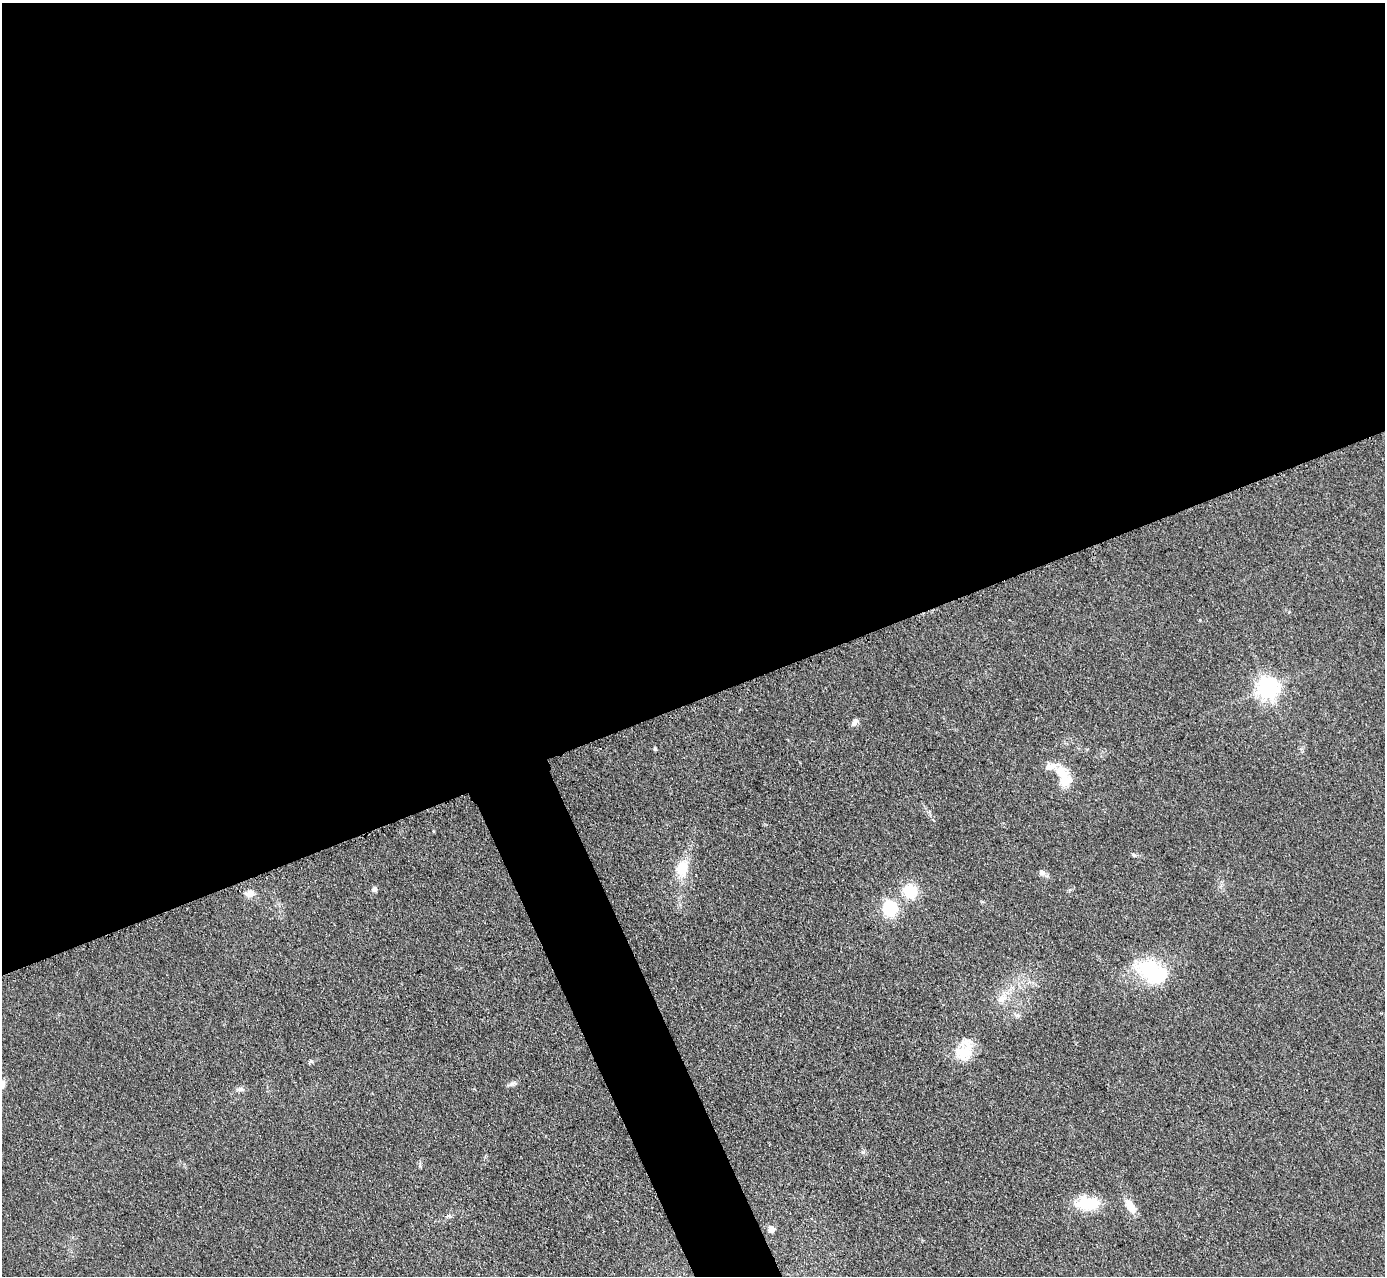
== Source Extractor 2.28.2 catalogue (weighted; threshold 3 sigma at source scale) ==
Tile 2 of 4 x 4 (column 2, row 1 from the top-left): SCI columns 1413-2795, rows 4285-5558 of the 5757 x 5774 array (HDU 1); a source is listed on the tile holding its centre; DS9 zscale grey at full resolution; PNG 1387 x 1278 px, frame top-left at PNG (2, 3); no overlay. Shown black and unused: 57% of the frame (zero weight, under 3 of 4 exposures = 3% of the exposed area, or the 3 px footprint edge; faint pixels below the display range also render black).
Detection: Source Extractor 2.28.2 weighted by HDU 2 'WHT'; one run over the whole footprint, this tile lists its part. Background 0.155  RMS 0.008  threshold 0.0359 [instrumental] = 3 sigma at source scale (4.5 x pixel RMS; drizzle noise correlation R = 1.50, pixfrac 1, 0.05/0.05 arcsec/px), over >= 5 px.
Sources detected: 24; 1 inside a brighter object's white glare — not listed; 2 inside a brighter listed object's ellipse — not listed separately; the other 21 listed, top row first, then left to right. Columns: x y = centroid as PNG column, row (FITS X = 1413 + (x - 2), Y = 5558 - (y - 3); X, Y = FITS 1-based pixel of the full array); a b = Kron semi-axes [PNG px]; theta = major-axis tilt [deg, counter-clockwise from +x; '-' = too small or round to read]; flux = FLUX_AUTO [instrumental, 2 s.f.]
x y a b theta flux
1268 688 9 9 - 300
855 722 9 6 56 3.3
655 749 4 3 - 1.3
1062 772 17 11 -35 14
682 868 18 13 71 18
1042 873 9 7 -10 2.7
374 889 7 6 - 2.4
910 891 16 16 - 21
250 893 13 9 3 5.8
890 909 8 7 - 100
1152 972 38 25 -29 56
1002 999 14 10 22 8.2
1017 1015 7 4 -18 1.7
964 1052 25 21 39 21
311 1061 6 4 18 1.2
2 1084 11 8 88 4.9
511 1084 13 4 21 2.3
242 1089 9 6 -20 2.5
1087 1203 29 15 1 27
1130 1206 20 9 -58 9.9
771 1229 6 6 - 5.9
Isophote crosses this tile's border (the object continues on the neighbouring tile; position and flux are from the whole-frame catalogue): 1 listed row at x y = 2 1084
Unlisted compact peaks at least as high as the median listed source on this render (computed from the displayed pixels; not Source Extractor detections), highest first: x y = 863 1152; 1134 855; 1200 620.